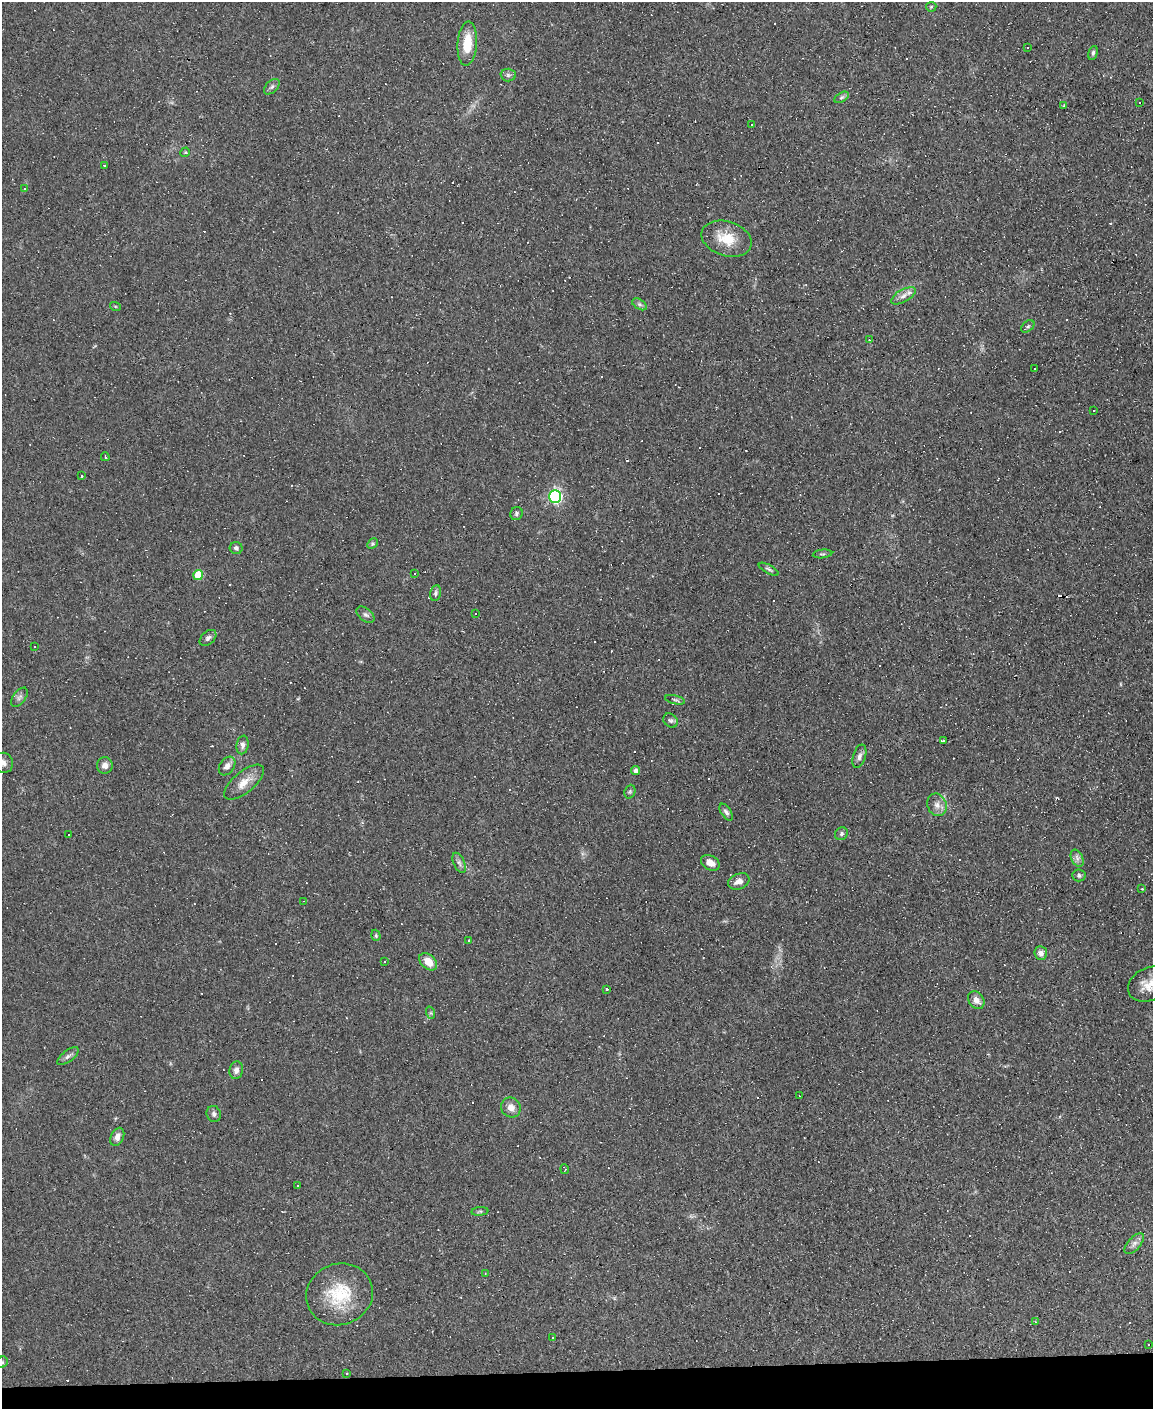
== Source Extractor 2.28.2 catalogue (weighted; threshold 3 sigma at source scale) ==
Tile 10 of 4 x 3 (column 2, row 3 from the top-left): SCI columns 1152-2302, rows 234-1640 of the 4603 x 4581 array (HDU 1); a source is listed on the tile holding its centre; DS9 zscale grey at full resolution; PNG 1155 x 1411 px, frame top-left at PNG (2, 2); each listed source drawn as its Kron ellipse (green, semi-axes under 4 px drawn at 4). Shown black and unused: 3% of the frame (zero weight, under 3 of 4 exposures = <1% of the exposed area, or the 3 px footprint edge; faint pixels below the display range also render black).
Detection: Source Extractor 2.28.2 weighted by HDU 2 'WHT'; one run over the whole footprint, this tile lists its part. Background 0.0782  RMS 0.0055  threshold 0.0248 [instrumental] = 3 sigma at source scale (4.5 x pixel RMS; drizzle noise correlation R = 1.50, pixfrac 1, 0.05/0.05 arcsec/px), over >= 5 px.
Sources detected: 141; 55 cosmic-ray / hot-pixel residue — neither listed nor drawn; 1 inside a brighter listed object's ellipse — not listed separately; the other 85 listed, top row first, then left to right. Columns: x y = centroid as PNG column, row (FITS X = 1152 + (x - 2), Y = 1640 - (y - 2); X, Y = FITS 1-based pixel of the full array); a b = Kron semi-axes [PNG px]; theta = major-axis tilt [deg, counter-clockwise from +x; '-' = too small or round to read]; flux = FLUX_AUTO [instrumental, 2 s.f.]
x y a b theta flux
931 7 5 5 - 0.67
467 44 22 10 86 14
1027 48 3 3 - 16
1093 53 7 4 75 1.1
508 75 7 6 - 1.4
272 87 9 5 45 1.5
842 97 8 4 31 1.2
1139 103 3 2 - 0.81
1064 106 3 2 - 0.59
752 125 3 3 - 0.77
185 152 5 4 - 0.8
104 165 3 3 - 0.93
24 189 3 2 - 0.45
727 239 26 17 -17 14
903 296 14 6 30 2.8
639 304 8 5 -31 1.3
115 306 5 3 - 0.51
1028 326 8 5 40 1.1
869 340 3 3 - 1.2
1035 368 2 2 - 0.41
1094 410 3 3 - 3.2
105 457 4 3 - 0.67
81 475 3 3 - 4
555 497 6 6 - 98
516 514 7 6 - 1.3
372 544 6 4 45 0.86
236 548 6 6 - 1.6
822 554 10 4 7 1
769 569 11 4 -28 1.3
415 573 2 2 - 0.56
198 575 5 5 - 15
435 593 8 5 76 1.2
476 613 2 2 - 0.5
366 615 10 6 -40 1.7
208 638 10 6 42 1.6
35 647 3 3 - 1.3
19 697 11 6 53 1.8
675 700 10 3 -14 0.98
670 720 8 6 -41 1.4
943 741 3 3 - 1.8
243 745 9 6 81 2.1
859 756 12 6 73 2.3
3 763 10 9 - 2.7
105 765 8 8 - 2.9
227 766 10 7 54 3
636 770 4 4 - 1.5
244 782 24 10 40 7.5
630 792 7 5 70 0.9
937 805 11 9 -71 3.7
726 812 9 5 -57 1.6
69 834 3 2 - 0.82
841 834 7 6 - 1.2
1077 858 9 5 -65 2.1
459 863 10 5 -65 1.9
710 863 10 7 -30 3.9
1079 875 6 6 - 1.3
739 881 11 7 24 3.9
1142 889 3 3 - 0.94
303 901 4 3 - 0.47
376 935 6 4 -71 0.77
469 940 3 2 - 0.65
1041 953 7 6 - 2.6
385 961 2 2 - 0.34
428 962 10 7 -41 7.5
1150 984 23 16 24 11
607 989 3 3 - 5.4
976 1000 9 7 -52 3.7
431 1013 6 4 -72 0.72
68 1056 12 5 37 1.8
236 1070 9 6 80 2.4
799 1096 2 2 - 0.39
511 1107 10 9 - 4.1
214 1114 8 7 - 1.7
117 1137 9 6 65 3.1
565 1169 5 3 - 0.6
297 1186 2 2 - 0.36
480 1211 8 4 6 0.81
1134 1244 13 6 48 2.6
485 1273 3 2 - 0.34
339 1294 34 30 21 28
1035 1322 4 2 - 0.42
553 1337 3 3 - 6.9
1148 1345 3 3 - 3.1
2 1362 6 5 - 0.84
346 1374 3 3 - 0.91
Isophote crosses this tile's border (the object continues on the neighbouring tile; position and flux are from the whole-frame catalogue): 3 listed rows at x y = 3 763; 1150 984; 2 1362